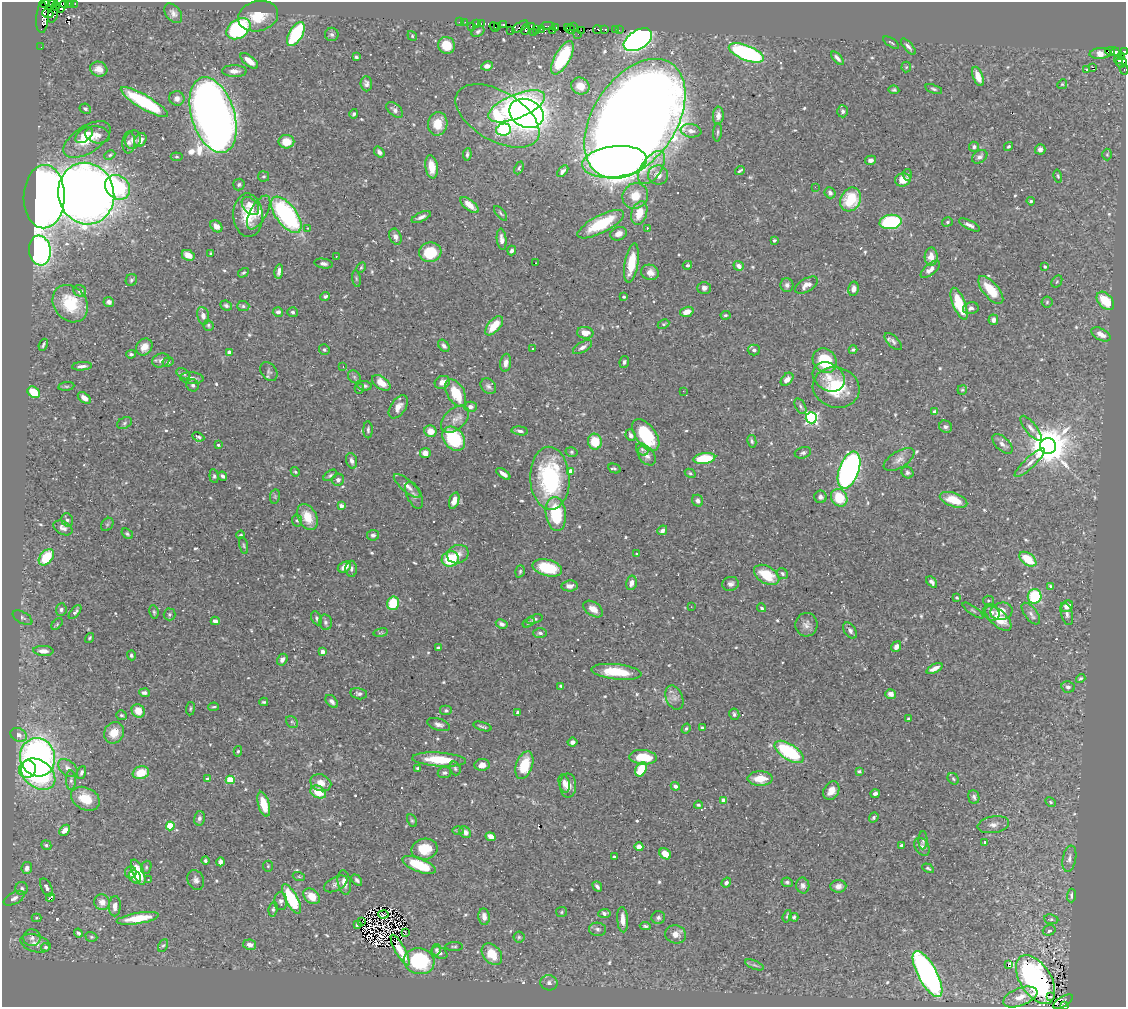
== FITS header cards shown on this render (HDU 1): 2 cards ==
NAXIS1  =                 1124
NAXIS2  =                 1005

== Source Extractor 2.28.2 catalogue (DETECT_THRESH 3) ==
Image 1124 x 1005 px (HDU 1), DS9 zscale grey, 1 PNG px = 1 image px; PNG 1128 x 1009 px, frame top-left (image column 1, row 1005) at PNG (2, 2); each listed source drawn as its Kron ellipse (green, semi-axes under 4 px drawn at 4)
Background 0.269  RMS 0.0091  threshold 0.0273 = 3 sigma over >= 5 px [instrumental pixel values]
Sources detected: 653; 11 with non-positive FLUX_AUTO (blend fragments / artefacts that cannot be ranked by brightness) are neither listed nor drawn; of the other 642, the 500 brightest by FLUX_AUTO listed and drawn (142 fainter detections omitted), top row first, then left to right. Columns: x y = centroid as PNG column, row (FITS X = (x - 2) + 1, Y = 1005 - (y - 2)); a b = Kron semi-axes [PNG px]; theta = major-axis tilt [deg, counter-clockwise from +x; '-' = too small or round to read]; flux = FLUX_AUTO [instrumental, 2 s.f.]
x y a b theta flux
44 3 5 3 - 49
54 3 5 3 - 260
60 3 9 5 -85 980
70 3 3 3 - 21
65 4 4 3 - 1900
75 4 3 2 - 45
55 6 4 3 - 260
173 13 11 7 -52 2.9
48 14 5 4 - 330
53 14 8 5 74 360
258 16 20 15 15 19
42 18 15 6 86 170
459 22 2 2 - 5.3
465 22 2 2 - 4.7
476 23 3 2 - 9.5
481 24 3 2 - 8.2
504 25 3 3 - 160
471 26 2 2 - 6.7
498 26 3 3 - 120
532 26 3 2 - 30
548 26 7 2 0 5.9
494 27 5 3 - 28
520 27 9 3 33 130
556 27 4 3 - 19
567 27 4 3 - 180
574 27 3 2 - 2.7
238 29 13 9 34 87
541 29 3 2 - 9.1
570 29 4 2 - 30
597 29 4 3 - 130
605 29 4 3 - 21
525 30 5 3 - 98
537 30 3 2 - 29
552 30 4 3 - 94
581 30 3 2 - 7.7
615 30 3 2 - 12
619 30 2 2 - 3.3
478 31 7 5 31 1.4
510 31 2 2 - 3.7
533 32 2 2 - 6.3
296 34 13 6 59 55
332 34 7 6 - 1.6
578 34 2 2 - 3.5
412 36 5 4 - 0.79
638 40 15 9 32 220
891 43 9 3 -33 0.88
447 45 9 8 - 12
41 47 2 2 - 1.3
908 47 10 4 -48 2
1110 51 5 3 - 32
1115 52 4 3 - 36
1124 52 4 2 - 130
746 53 19 7 -21 110
1100 53 11 5 6 3.7
356 57 4 3 - 1
1122 57 3 2 - 27
562 58 18 7 60 39
837 58 8 4 -49 2.1
1119 60 4 3 - 53
249 61 11 5 -39 6.3
1121 62 5 5 - 98
487 66 6 4 10 3.6
906 67 5 5 - 0.87
1092 67 3 2 - 1100
99 69 9 7 -18 4.7
1124 69 5 3 - 5.9
1086 70 3 3 - 140
234 71 12 6 -1 3.8
978 76 10 5 -69 5.6
366 84 7 5 -86 2.4
1062 84 5 4 - 0.8
580 86 9 8 - 6.6
934 89 9 4 -17 1.3
894 90 5 4 - 0.97
177 98 8 7 - 3.3
144 102 27 7 -31 54
517 106 30 12 22 140
85 109 6 5 - 1.2
395 110 10 5 -41 2.1
843 111 6 5 - 1.4
526 113 18 14 -23 360
354 114 4 4 - 1.2
213 115 39 21 -72 960
497 116 46 25 -30 45
718 116 9 5 88 3
635 119 66 41 56 2600
438 124 11 9 78 12
503 130 7 6 - 81
691 131 10 6 -8 3
717 132 9 3 87 1
84 135 10 6 38 3.7
97 135 12 8 -10 4.4
87 140 26 13 33 16
133 140 9 7 70 2.9
140 140 7 5 59 3.7
129 142 11 6 85 2.2
286 142 8 7 - 8.3
974 147 5 5 - 1.9
1008 147 5 4 - 0.93
1040 149 5 5 - 2.2
379 152 6 4 -53 2.2
467 154 6 4 82 1.3
110 155 6 4 25 0.94
1107 155 6 5 - 0.9
177 157 6 4 -5 0.79
980 157 8 6 33 2.4
870 160 5 4 - 2.5
614 162 32 15 6 180
432 167 12 6 -81 11
519 168 7 4 66 1.1
652 168 19 10 56 8.1
563 171 7 4 48 2.2
740 171 5 2 - 1
658 175 10 9 - 4.5
907 175 6 4 -87 1.2
264 176 5 5 - 1.1
1058 176 6 4 -75 0.84
903 180 8 6 16 8.3
239 185 6 5 - 1.2
117 187 13 11 -41 41
815 187 2 2 - 0.82
830 193 6 5 - 2.1
86 194 31 28 -75 840
635 196 13 12 - 11
44 197 31 20 88 880
851 199 12 10 61 27
1031 201 4 3 - 0.99
469 205 11 5 -40 8.3
250 206 10 7 -47 5.4
259 212 19 8 61 5.8
501 213 9 3 -51 1.1
639 213 12 7 71 12
248 215 22 14 -85 18
286 215 21 10 -53 100
421 217 10 4 23 2.6
891 222 11 7 7 69
947 222 5 4 - 1
601 224 26 8 28 36
969 225 11 4 -27 2.6
216 226 7 5 -45 4.8
307 228 3 3 - 1.5
647 229 4 3 - 1.1
618 234 8 6 23 4.2
395 237 8 5 -68 2.4
502 239 10 5 -83 3.1
774 240 3 3 - 0.99
40 250 15 10 -83 190
512 251 5 4 - 1.9
430 252 11 10 - 22
211 254 4 3 - 1.3
188 255 7 5 -26 5.9
336 256 3 2 - 0.8
931 257 9 6 89 6.5
535 263 3 2 - 1.1
631 263 20 6 80 18
323 264 9 4 -9 1.8
687 265 5 4 - 1.4
739 266 5 4 - 3
361 267 6 4 63 0.8
1045 267 3 3 - 0.96
930 269 11 5 39 4.5
279 271 7 4 80 2.5
650 272 9 7 -20 5.4
243 273 5 4 - 1.1
356 279 8 4 -81 1.1
131 280 6 5 - 1.3
1057 281 6 5 - 0.82
787 285 7 6 - 2.2
806 285 12 6 31 4
704 288 7 6 - 2.3
853 289 7 5 79 3
991 290 17 7 -50 17
80 291 6 5 - 3
325 296 5 4 - 1.3
624 297 4 3 - 0.85
1105 301 10 7 -47 16
109 302 5 5 - 2.8
1047 302 5 5 - 0.99
70 304 20 16 -53 26
959 304 17 6 -68 25
226 306 6 4 -24 1.5
243 306 6 5 - 1.2
971 308 8 6 13 2.1
278 312 5 5 - 2.3
293 312 5 5 - 1.3
687 312 7 4 18 5.7
725 315 5 4 - 0.94
203 316 9 6 -79 3.1
993 320 5 5 - 2.4
663 324 6 4 26 0.85
208 325 5 5 - 1
494 326 11 6 49 13
585 333 8 6 -6 5.5
1101 334 10 5 -29 4.6
893 342 11 5 -45 2.1
43 345 6 2 68 1
444 346 7 4 -49 1.7
144 347 9 7 50 5.9
583 347 11 5 30 2.8
533 349 3 3 - 1.4
324 350 5 5 - 1.1
754 350 6 5 - 1.7
853 350 4 4 - 1
229 352 4 4 - 2.6
131 354 5 3 - 1.2
161 360 9 7 18 2.8
825 361 13 11 -45 31
168 362 5 4 - 1.3
624 362 6 4 82 1.5
506 363 9 5 82 3.6
82 366 10 3 5 2.3
343 367 3 3 - 0.86
269 371 10 7 -52 2
183 374 7 4 -30 1.5
354 377 7 5 -46 1.2
829 377 17 13 -35 9.2
192 378 12 6 -4 2.9
787 379 7 5 48 4.1
442 382 8 6 25 4.9
381 383 10 6 -35 7.8
193 385 6 6 - 1.7
66 386 8 4 7 1.1
364 386 7 5 -7 1.4
488 386 9 6 -44 2
836 387 23 20 -15 31
359 388 5 4 - 0.89
962 390 5 4 - 0.79
683 391 2 2 - 0.82
34 392 6 5 - 16
456 393 15 8 -61 20
84 398 7 5 -38 4.2
800 406 8 5 -62 1.5
398 407 13 7 57 5
470 407 6 5 - 2.6
935 412 4 4 - 2.6
811 418 5 5 - 130
455 419 16 10 42 5.7
124 423 8 5 28 1.4
945 427 6 6 - 1.4
1031 428 15 5 -51 3.1
368 430 8 4 -90 1.3
430 431 6 6 - 7.2
520 431 8 4 -8 1.9
631 435 6 5 - 2
646 435 18 10 -54 38
198 437 6 3 -24 1.4
454 439 13 10 -50 39
752 441 6 4 -79 1.3
595 442 8 7 - 15
1002 444 12 6 -43 3.3
218 445 3 3 - 1.2
1048 446 8 8 - 2100
642 449 7 5 -41 1.3
572 452 6 4 -16 1
425 453 5 5 - 4.1
803 453 8 5 15 1.7
647 455 11 7 -53 3.9
704 458 11 5 8 25
899 459 17 8 31 4.2
352 461 8 5 -72 2.6
1030 463 20 5 43 4.5
614 468 6 4 -27 1.1
849 470 19 9 69 250
571 471 4 4 - 9.6
295 472 5 4 - 0.87
907 472 6 5 - 1.6
690 473 6 4 -29 0.86
503 474 8 4 -35 3.4
330 475 7 4 37 1.1
214 476 7 4 -84 1.2
222 476 5 3 - 1.6
550 478 31 19 -87 79
338 480 6 6 - 2.4
407 486 17 6 -41 4
414 495 14 7 -65 2.5
275 496 7 5 79 1.1
820 497 6 6 - 1.8
839 498 9 7 -57 19
954 500 14 6 -19 14
454 501 8 4 72 5.1
698 501 6 5 - 2.2
341 506 4 3 - 5.2
556 514 17 10 -83 34
307 517 14 9 -63 12
67 520 7 5 -73 1.7
297 521 6 5 - 1
107 524 7 5 53 1
63 528 10 6 -27 2.6
662 530 5 4 - 2.5
127 534 6 4 -36 1
241 535 4 3 - 0.81
373 535 6 5 - 1.7
244 545 8 4 -77 1
458 554 11 9 20 5.5
637 554 3 3 - 1.1
46 557 9 6 51 21
450 559 8 7 - 24
1028 559 9 6 -37 18
344 567 7 5 29 5.6
547 568 15 8 -14 26
351 569 8 5 -88 1.7
520 571 6 4 73 1
782 574 6 5 - 1.6
767 575 14 8 -31 20
932 582 6 4 -46 2.3
631 583 7 5 77 3.4
731 584 8 7 - 2.4
569 586 8 5 6 3.3
1051 586 4 3 - 1.3
1035 596 7 7 - 40
957 598 4 3 - 1
988 601 5 5 - 1
393 603 7 6 - 18
1067 606 6 5 - 6.3
691 607 2 2 - 3.2
762 608 4 3 - 1
593 609 11 6 -35 5.8
61 610 6 5 - 1.6
973 610 12 4 -34 1.2
1001 611 11 8 13 6.1
75 612 8 4 48 1.6
154 612 7 4 -80 1
991 612 9 7 -51 2.7
170 614 6 6 - 1.2
1031 614 13 6 -52 2.8
1067 614 11 5 -76 2.1
23 618 11 5 -29 1.5
317 618 7 5 -63 1.3
998 618 16 8 -42 14
534 619 8 4 17 1.2
215 621 4 4 - 3.5
325 622 8 6 -77 1.8
529 622 6 4 34 1.4
57 624 7 4 47 0.82
502 624 6 4 -28 2.1
806 625 12 11 - 3.8
850 631 9 5 -56 2.2
381 633 7 3 9 0.82
540 633 7 4 -2 1.6
90 638 5 3 - 0.85
896 647 6 4 57 3.4
438 648 4 3 - 1.6
43 651 10 5 -3 4.7
322 652 4 4 - 3
131 655 5 4 - 1.5
282 660 6 5 - 2.8
934 668 8 4 26 4.3
617 672 25 7 -6 22
1081 678 5 3 - 0.93
561 686 4 3 - 1.1
1068 687 7 5 -11 1.9
144 693 5 4 - 2
359 694 8 5 -12 1.6
891 694 5 4 - 3.2
674 698 12 8 -67 3.8
332 701 8 5 -47 2.3
264 702 4 3 - 0.92
214 707 5 4 - 0.89
190 709 7 4 84 0.88
138 711 7 6 - 8.6
446 711 6 5 - 1.2
518 713 4 3 - 1.5
734 714 6 5 - 1.6
121 715 5 4 - 1.1
908 719 4 3 - 0.91
292 722 6 5 - 1.3
439 724 12 6 -17 2.5
482 726 9 2 -17 1.2
702 728 4 3 - 1.6
686 729 5 4 - 1.2
114 733 11 9 59 10
19 735 8 6 -27 3.3
572 742 5 4 - 2.3
238 751 5 4 - 1.1
789 752 16 7 -33 53
38 757 19 17 -75 240
643 757 14 7 -4 17
439 760 27 7 -3 22
482 765 7 6 - 4
524 765 14 8 71 14
68 768 11 7 -39 3.7
418 768 4 3 - 1.5
455 768 7 5 -72 1.3
28 769 9 8 - 33
641 769 7 5 59 19
859 771 4 3 - 1.1
81 772 6 4 69 1.8
141 773 8 6 15 13
444 773 7 5 7 1.4
38 774 19 13 -37 70
208 779 4 3 - 4
760 779 12 7 1 12
953 779 6 5 - 1.1
71 780 9 5 -88 1.6
230 780 4 4 - 26
321 783 10 8 -22 5.6
564 783 9 5 -76 2.9
568 785 12 8 -88 6.7
675 786 5 4 - 2.4
831 791 10 7 59 5.6
318 792 8 6 -26 14
875 794 4 3 - 2.1
974 797 7 5 -83 1.7
85 799 15 11 -27 14
724 800 4 4 - 7.9
1051 802 6 4 -29 0.98
264 804 13 5 -74 13
698 805 4 3 - 0.91
874 817 5 4 - 1.2
199 818 7 5 77 2
412 821 7 4 -62 0.97
993 825 16 8 9 4.4
170 826 4 4 - 24
65 830 6 4 45 4.9
458 831 6 4 -2 0.84
465 832 6 5 - 3.4
491 837 5 4 - 5.4
923 840 9 4 88 1.6
985 842 3 3 - 25
46 845 5 4 - 1.3
902 845 3 3 - 1.4
639 847 4 4 - 5.9
922 847 10 6 -57 2.3
425 849 13 10 10 15
665 854 6 5 - 8
614 857 3 3 - 0.8
1069 859 13 6 79 3.1
205 861 4 4 - 1.1
220 862 4 4 - 2.2
419 865 17 7 -22 24
268 866 5 5 - 0.79
146 867 6 5 - 0.98
27 868 6 5 - 3
928 868 6 3 -29 0.98
138 872 14 5 -68 15
131 873 6 6 - 4.3
135 877 7 5 -53 4.8
299 877 6 4 -20 0.82
148 880 3 2 - 1
196 880 10 8 -66 2.5
357 880 6 4 -47 1.4
787 882 6 4 -10 1.2
344 883 12 6 -80 4.9
726 883 5 4 - 1.8
336 884 13 6 28 2.6
597 886 5 3 - 1.5
803 886 8 6 -78 2.5
838 886 8 6 4 3.5
46 887 10 5 -63 2.5
22 888 6 6 - 1.5
1071 895 7 4 88 1.7
311 896 9 6 -40 8.2
50 897 4 3 - 6.1
14 898 11 6 28 2.9
291 899 16 6 -62 38
281 901 9 6 90 2.6
102 902 8 7 - 5.5
115 906 10 6 87 3.7
273 909 7 4 83 1.2
561 912 5 5 - 0.92
604 913 6 4 4 2
383 914 5 2 - 1.3
787 916 6 3 72 0.94
484 917 8 5 -84 3.7
794 917 4 4 - 1.3
37 918 5 4 - 0.8
138 918 21 5 9 19
658 918 7 6 - 1.8
1051 919 7 5 -8 1.2
623 920 13 5 -86 5.1
361 922 3 2 - 1.1
357 925 3 3 - 1.4
645 926 5 3 - 1.1
598 929 8 6 -4 1.9
1049 930 6 5 - 1.9
405 932 4 2 - 1.3
78 933 4 3 - 1.3
676 934 10 9 - 4.7
91 937 6 4 -20 0.97
519 937 5 5 - 1.1
32 938 9 8 - 2.9
36 943 15 8 -16 4.3
163 945 6 4 60 1
250 945 6 5 - 3.2
45 947 4 4 - 1.1
454 947 9 3 0 0.91
400 950 17 5 -61 8.9
436 950 6 4 77 1.1
440 953 8 5 -28 2.4
492 954 12 8 -50 14
419 961 15 13 -12 54
754 965 10 4 -22 1.3
1008 965 3 3 - 63
928 974 25 9 -62 210
1036 980 27 15 -57 160
549 983 8 7 - 2.1
1020 997 18 9 21 7.5
1051 997 3 2 - 0.99
1063 1002 11 5 32 3.5
1064 1006 3 2 - 8.6
At the frame edge (FLAGS 8, measured only in part): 9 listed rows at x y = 44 3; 54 3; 60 3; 70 3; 65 4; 75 4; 1124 52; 1124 69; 1064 1006
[142 fainter detections neither listed nor drawn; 11 non-positive-flux detections neither listed nor drawn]